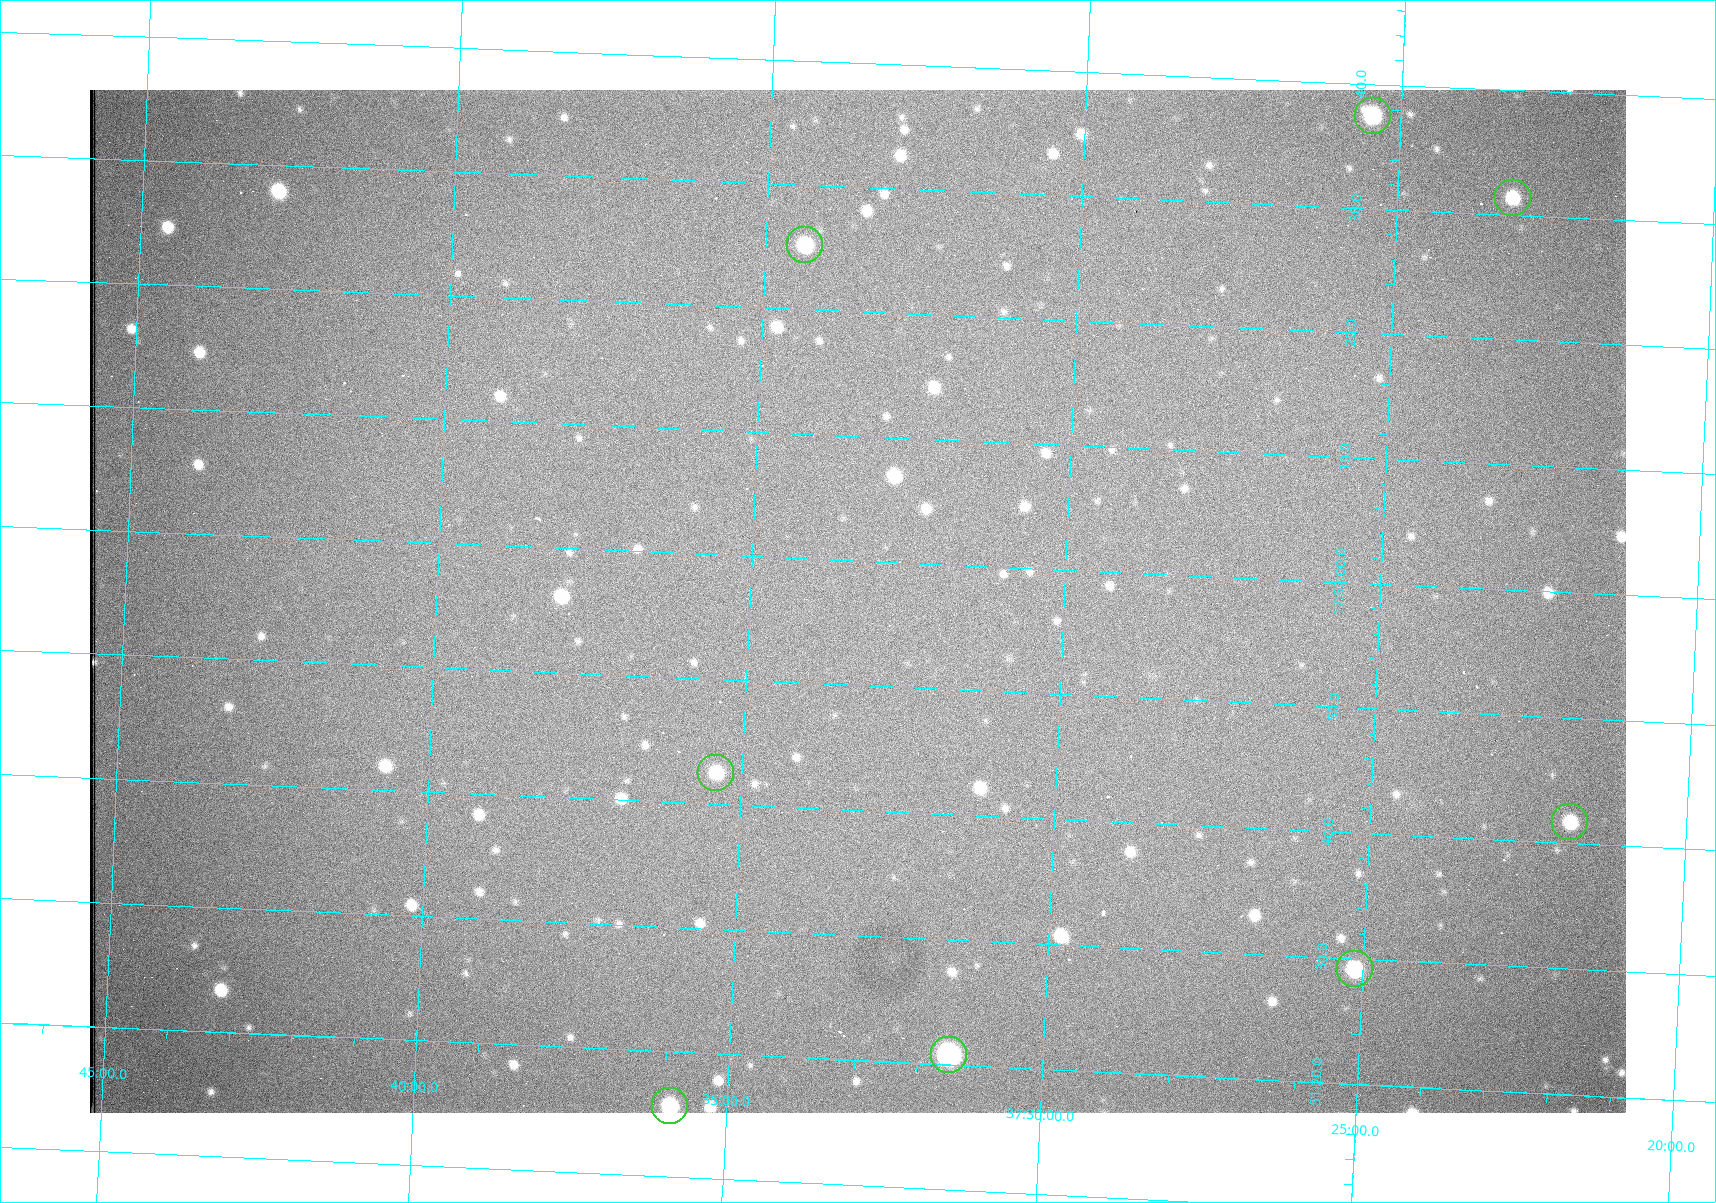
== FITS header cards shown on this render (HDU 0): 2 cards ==
NAXIS1  =                 1536 /fastest changing axis
NAXIS2  =                 1023 /next to fastest changing axis

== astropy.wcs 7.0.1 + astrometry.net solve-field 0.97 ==
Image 1536 x 1023 px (HDU 0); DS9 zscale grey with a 90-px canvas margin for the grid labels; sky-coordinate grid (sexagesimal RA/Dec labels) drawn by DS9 from the SOLVED WCS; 8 Tycho-2 reference stars matched to detected sources circled (green)
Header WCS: RA---TAN/DEC--TAN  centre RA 17:51:57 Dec +37:33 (267.99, +37.55 deg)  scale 0.958 arcsec/px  FOV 24.5' x 16.3'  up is +87 deg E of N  parity flipped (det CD > 0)
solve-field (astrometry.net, Tycho-2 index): VERIFIED the header's WCS against the Tycho-2 star catalogue (8 matches, 0 conflicts) and refined it, rather than solving blind
Solved WCS: RA---TAN-SIP/DEC--TAN-SIP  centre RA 17:51:57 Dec +37:33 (267.99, +37.55 deg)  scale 0.956 arcsec/px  FOV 24.5' x 16.3'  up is +87 deg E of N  parity flipped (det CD > 0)
The solver's refit moves the header's centre by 0.97 arcsec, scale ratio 0.9975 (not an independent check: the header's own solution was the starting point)
Tycho-2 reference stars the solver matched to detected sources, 8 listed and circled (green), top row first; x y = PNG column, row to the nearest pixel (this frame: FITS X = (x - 90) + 1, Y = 1023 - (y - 90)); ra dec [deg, ICRS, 3 dp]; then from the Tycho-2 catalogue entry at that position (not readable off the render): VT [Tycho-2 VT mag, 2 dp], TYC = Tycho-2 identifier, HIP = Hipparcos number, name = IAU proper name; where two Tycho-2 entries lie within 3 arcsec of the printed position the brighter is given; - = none
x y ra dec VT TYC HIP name
1373 116 268.156 +37.424 11.25 2620-712-1 - -
1513 198 268.131 +37.386 12.62 2620-526-1 - -
805 245 268.105 +37.573 11.82 3089-995-1 - -
716 773 267.927 +37.590 11.84 3089-1137-1 - -
1570 822 267.924 +37.364 11.94 2620-391-1 - -
1355 969 267.871 +37.419 11.35 2620-812-1 - -
949 1055 267.836 +37.525 9.96 3089-889-1 - -
670 1106 267.815 +37.598 11.54 3089-1081-1 - -